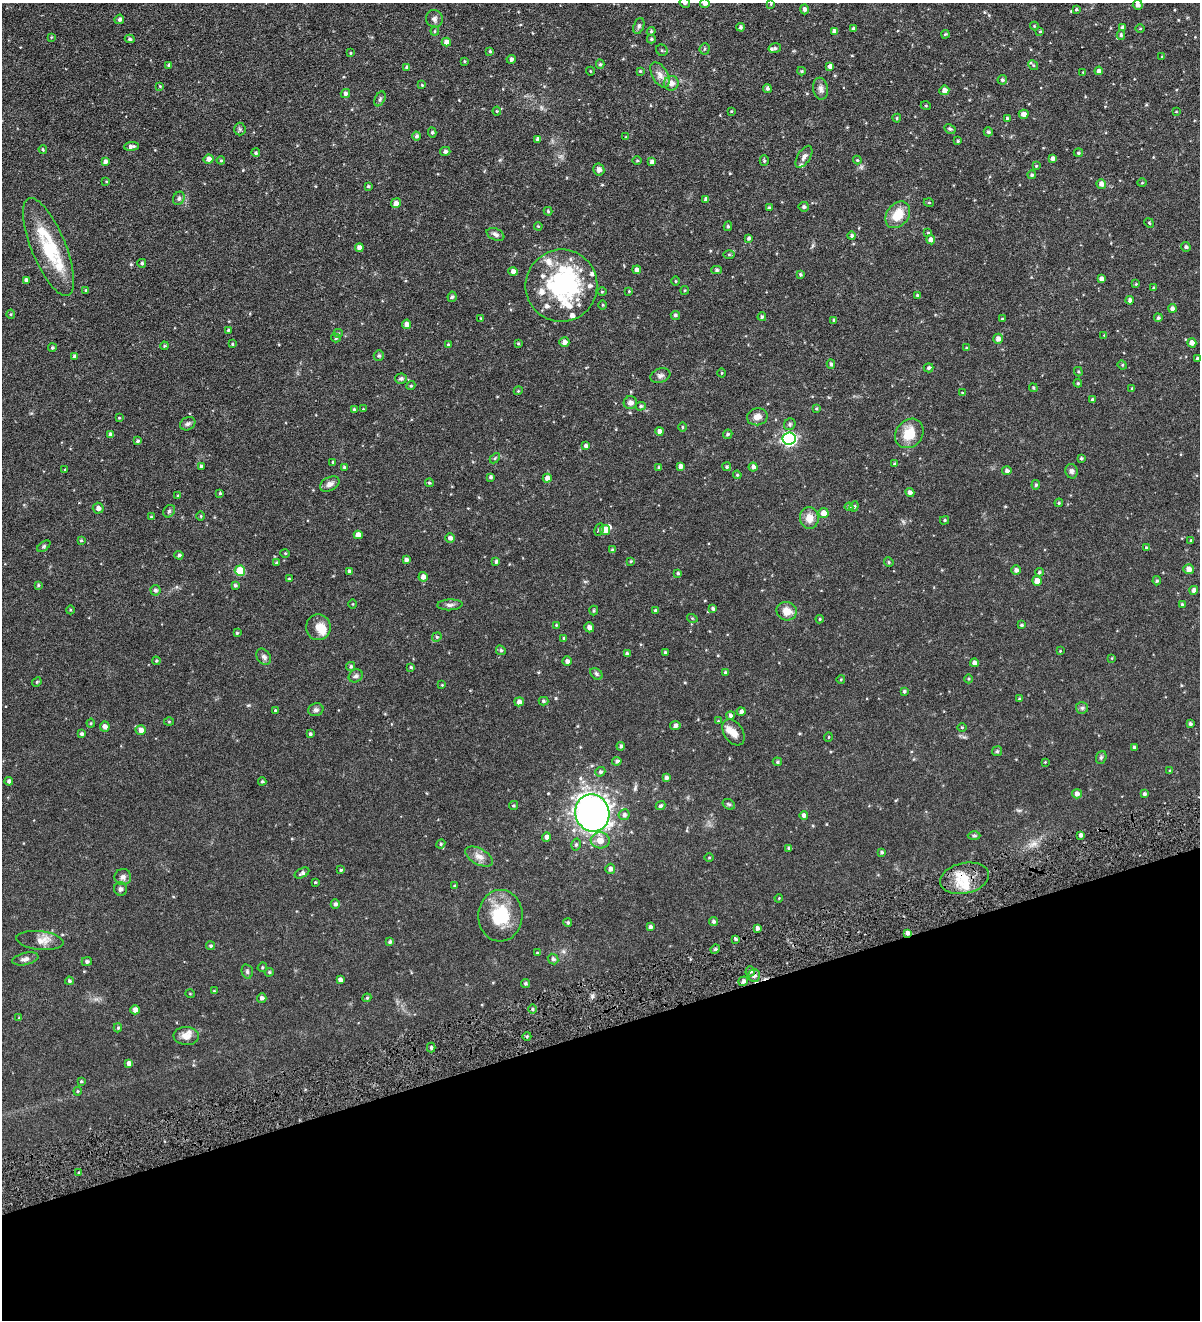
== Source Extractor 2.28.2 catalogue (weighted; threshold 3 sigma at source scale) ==
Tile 14 of 4 x 4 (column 2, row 4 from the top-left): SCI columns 1476-2673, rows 4-1321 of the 5223 x 5278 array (HDU 1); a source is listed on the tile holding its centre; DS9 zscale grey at full resolution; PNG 1202 x 1322 px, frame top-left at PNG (2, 3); each listed source drawn as its Kron ellipse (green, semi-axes under 4 px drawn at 4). Shown black and unused: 22% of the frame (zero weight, under 4 of 8 exposures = <1% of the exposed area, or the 3 px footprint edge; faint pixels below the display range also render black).
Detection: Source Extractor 2.28.2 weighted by HDU 2 'WHT'; one run over the whole footprint, this tile lists its part. Background 0.0723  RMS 0.0066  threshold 0.0269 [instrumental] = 3 sigma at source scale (4.09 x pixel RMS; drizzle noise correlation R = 1.36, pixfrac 0.8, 0.05/0.05 arcsec/px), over >= 5 px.
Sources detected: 404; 2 inside a brighter object's white glare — neither listed nor drawn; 22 inside a brighter listed object's ellipse — not listed separately; the other 380 listed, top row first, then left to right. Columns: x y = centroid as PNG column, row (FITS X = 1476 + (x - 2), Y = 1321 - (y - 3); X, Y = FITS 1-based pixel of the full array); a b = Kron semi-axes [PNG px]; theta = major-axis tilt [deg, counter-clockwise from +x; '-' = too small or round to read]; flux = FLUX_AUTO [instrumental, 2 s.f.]
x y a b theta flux
685 3 5 5 - 1.3
705 3 5 4 - 1.7
771 4 4 4 - 0.51
1138 5 5 5 - 2
804 9 5 4 - 1.7
1076 9 4 3 - 0.71
119 19 5 4 - 1.3
434 19 9 8 - 1.9
639 26 8 5 70 1.2
1034 26 4 4 - 0.53
740 27 4 4 - 1.1
1123 27 4 4 - 1.5
853 29 4 3 - 1.4
1140 29 4 3 - 0.51
435 31 4 4 - 0.6
651 31 4 4 - 0.66
834 31 4 4 - 2
1040 31 4 3 - 0.6
945 34 4 3 - 0.6
1121 35 4 4 - 1.1
51 37 4 3 - 0.47
130 39 5 4 - 0.89
651 39 4 4 - 0.75
446 42 4 4 - 2.6
775 48 6 4 13 1.1
705 49 6 5 - 0.94
662 50 6 5 - 0.94
490 51 4 3 - 0.8
350 53 3 3 - 0.5
1162 57 4 3 - 0.42
511 59 4 4 - 1.6
465 61 3 3 - 0.54
600 64 4 4 - 0.88
169 65 4 3 - 1.1
1033 65 5 4 - 0.87
830 66 4 4 - 2.3
407 68 4 4 - 1.3
590 71 4 3 - 0.38
640 71 3 3 - 0.51
802 71 4 4 - 0.71
1099 71 4 4 - 2
1083 72 2 2 - 0.32
660 75 14 7 -61 3.6
1002 80 5 4 - 0.98
671 83 7 7 - 3.4
422 85 3 3 - 0.47
160 86 4 3 - 0.49
767 88 4 4 - 1.4
821 89 11 7 -80 2.4
944 90 5 4 - 3.1
345 93 5 4 - 1.4
380 99 8 5 65 1.1
926 106 5 3 - 0.52
497 111 4 4 - 0.54
731 111 3 3 - 0.44
1176 112 4 2 - 0.38
1024 114 5 4 - 2.6
897 118 4 4 - 0.56
1007 118 4 4 - 0.78
240 129 6 6 - 1.1
950 129 6 4 -28 0.81
432 132 5 4 - 0.82
988 132 4 4 - 1.1
416 136 4 4 - 1.2
626 137 4 3 - 0.48
538 139 4 4 - 2.1
958 141 3 3 - 0.82
131 146 7 4 6 1.7
43 149 4 3 - 0.68
445 151 5 4 - 1.5
256 153 4 4 - 0.93
1078 153 4 3 - 0.77
804 157 12 6 58 2
1053 158 4 4 - 2.1
209 159 5 4 - 2.7
221 160 4 4 - 0.56
857 160 4 4 - 0.6
105 161 4 3 - 1.5
637 161 4 3 - 0.54
764 161 5 4 - 0.69
652 162 4 4 - 2.2
1036 166 4 4 - 0.51
599 170 6 5 - 2
1032 175 4 4 - 1.1
106 181 4 3 - 0.51
1142 183 5 3 - 0.47
1101 184 5 4 - 2.6
368 186 4 3 - 0.76
179 198 7 5 61 1.3
706 199 4 4 - 2.1
396 203 5 5 - 2.5
929 203 5 3 - 0.46
804 207 5 5 - 1.2
769 208 4 4 - 0.99
548 211 4 4 - 0.66
898 215 15 11 53 11
1149 223 5 4 - 0.6
538 226 4 3 - 0.48
728 226 5 4 - 0.89
928 233 4 3 - 0.56
495 234 9 5 -22 1.7
852 236 4 4 - 1.1
749 238 4 3 - 1.1
931 240 4 4 - 2.7
49 247 52 17 -68 32
1186 247 5 4 - 1.2
359 248 4 4 - 2.6
729 254 6 4 0 0.64
142 263 4 4 - 0.95
637 270 4 4 - 2.1
717 270 5 4 - 1
513 271 4 4 - 2.4
800 274 4 4 - 0.78
1101 279 4 4 - 1.8
26 280 4 4 - 1.8
676 281 4 3 - 0.48
1136 284 4 4 - 0.5
561 286 36 36 - 58
1154 288 4 4 - 0.85
86 290 4 4 - 0.52
685 290 4 3 - 0.61
629 291 3 3 - 0.42
602 292 4 3 - 0.48
917 295 3 3 - 0.65
452 297 5 4 - 0.89
1130 300 4 4 - 2.3
603 305 4 3 - 0.51
1173 308 4 4 - 1.9
11 314 4 4 - 0.65
675 315 4 4 - 1.2
762 317 4 4 - 1
480 318 4 2 - 0.35
1158 318 4 4 - 1.1
1002 319 3 3 - 0.57
834 320 4 4 - 0.81
407 324 5 4 - 2.7
228 330 4 3 - 0.81
338 333 5 4 - 0.67
1104 335 4 4 - 0.44
336 338 5 4 - 0.86
998 339 5 5 - 2.7
564 342 5 4 - 2.6
518 343 3 3 - 0.62
1192 343 4 4 - 3
232 344 3 3 - 0.52
448 345 4 4 - 0.9
164 346 4 3 - 0.53
52 348 4 4 - 0.88
966 348 4 3 - 0.45
75 356 4 4 - 1.4
379 356 5 5 - 0.89
1197 358 3 3 - 0.71
831 364 4 4 - 1.3
1122 365 5 4 - 0.65
929 368 5 4 - 1.1
1078 372 5 4 - 0.64
722 373 4 3 - 0.41
660 376 10 7 17 1.9
401 378 6 5 - 1.2
1078 383 4 4 - 0.67
411 386 5 4 - 0.75
1033 388 4 4 - 0.61
1132 388 4 3 - 0.63
518 391 4 3 - 0.54
962 393 4 3 - 0.47
1092 399 4 4 - 0.94
630 403 7 6 - 2.2
641 406 5 4 - 0.97
816 408 3 3 - 0.58
363 409 4 4 - 0.42
354 410 4 4 - 1
757 417 10 8 11 4.1
119 418 4 4 - 0.5
188 424 8 6 28 1.4
790 424 6 5 - 1.2
682 427 5 3 - 0.5
659 431 4 4 - 2.6
909 433 16 13 50 11
728 434 5 4 - 0.96
110 435 4 4 - 1.7
789 438 6 6 - 98
138 441 4 4 - 1
586 446 4 4 - 1.4
495 458 6 4 46 0.82
1081 458 3 3 - 0.78
333 462 3 3 - 0.65
894 464 4 3 - 0.95
201 466 4 4 - 1
680 466 4 4 - 2
344 467 4 4 - 0.86
659 467 4 3 - 0.76
727 467 4 4 - 0.89
753 467 4 4 - 1.9
65 470 3 3 - 0.5
1007 471 5 4 - 1.6
1072 471 7 6 - 1.6
737 475 4 4 - 0.6
491 477 4 3 - 1.1
547 478 4 4 - 3
429 483 4 3 - 0.65
330 484 10 6 27 2.2
1036 485 5 4 - 0.9
910 492 4 4 - 1.8
220 493 3 3 - 0.7
178 496 4 4 - 0.66
1059 503 4 3 - 0.66
854 506 5 4 - 0.71
849 507 4 4 - 0.91
98 508 5 5 - 2.3
169 511 7 5 47 1.1
823 513 5 5 - 4.4
201 516 5 3 - 0.48
151 517 4 3 - 0.68
809 518 11 9 -88 5
945 520 4 4 - 0.71
599 529 6 4 63 0.82
605 530 5 5 - 4.6
358 535 4 4 - 3.8
450 538 5 4 - 2
81 540 4 3 - 0.62
1191 540 4 3 - 0.47
44 546 7 4 36 0.79
1146 547 4 4 - 0.56
612 550 4 3 - 0.92
285 553 5 3 - 0.47
179 555 4 4 - 1.2
406 560 4 4 - 1.7
631 561 4 4 - 0.55
496 562 4 4 - 1
889 562 5 4 - 0.74
276 563 4 3 - 0.57
1188 569 5 5 - 3.1
1016 570 4 4 - 1.9
240 571 5 5 - 17
349 571 4 3 - 0.96
1039 572 4 4 - 0.91
678 573 4 4 - 0.87
423 577 5 4 - 2.4
289 579 3 3 - 0.68
1037 581 5 5 - 4
1157 581 4 3 - 0.69
38 585 4 3 - 0.7
235 585 4 4 - 0.9
155 590 5 5 - 1.4
1194 590 4 4 - 2.2
353 604 5 3 - 0.43
1182 604 4 3 - 0.69
450 605 12 5 3 1.8
713 608 4 4 - 1.1
70 610 4 3 - 0.5
594 611 5 4 - 0.65
655 611 4 4 - 0.9
787 611 10 9 - 6.2
692 618 5 3 - 0.55
820 619 4 4 - 0.54
556 625 4 3 - 0.54
1021 625 4 3 - 0.76
318 627 13 12 - 5.6
589 627 5 5 - 1.8
237 633 3 3 - 0.63
437 637 5 4 - 0.81
564 638 4 4 - 0.68
501 650 5 4 - 0.9
1060 651 3 3 - 0.42
665 653 3 3 - 0.9
627 654 4 3 - 1.5
264 657 9 6 -53 1.7
1112 658 4 2 - 0.4
156 661 4 4 - 0.63
567 661 4 4 - 2
974 663 4 4 - 2
351 666 5 4 - 1.1
411 667 4 4 - 0.71
725 672 4 4 - 0.87
596 674 7 5 -42 1.1
356 676 7 6 - 1.4
841 679 4 3 - 0.5
968 679 4 3 - 0.59
37 682 5 4 - 0.68
442 685 3 3 - 0.41
904 691 4 3 - 0.9
1019 699 4 4 - 0.62
543 701 5 4 - 0.89
519 702 5 4 - 2.7
1082 708 6 6 - 1.1
275 710 4 3 - 0.5
316 710 8 6 13 1.7
741 712 4 4 - 1.5
730 716 4 4 - 1.4
718 721 3 3 - 0.45
169 722 5 3 - 0.49
91 723 4 4 - 0.63
1190 724 3 3 - 1.1
675 726 5 4 - 1.7
105 727 5 5 - 2.5
962 727 5 3 - 0.51
141 730 5 5 - 2.8
733 732 14 9 -57 4.2
82 734 4 4 - 1.2
310 734 3 3 - 0.88
828 737 4 3 - 0.42
621 746 4 4 - 1.1
1134 747 3 3 - 0.91
997 751 5 5 - 0.84
1101 757 6 5 - 0.94
617 761 5 4 - 1.1
777 762 5 4 - 0.76
1045 762 4 4 - 0.42
1170 771 3 3 - 0.74
600 772 5 4 - 1
666 778 4 4 - 1.6
9 781 4 4 - 1.5
262 781 4 3 - 0.76
1077 794 5 4 - 2.1
1144 794 3 3 - 1.1
729 804 7 5 -30 0.8
513 805 4 3 - 0.66
660 806 5 4 - 0.95
592 813 19 17 -74 320
624 815 5 5 - 1.5
804 815 4 4 - 2
1081 835 4 4 - 1.8
974 836 6 4 -1 0.8
546 837 4 4 - 2
600 840 9 8 - 4.6
441 844 5 4 - 0.77
576 844 6 4 74 0.95
789 848 3 3 - 1.1
882 852 4 3 - 0.89
479 857 15 8 -27 3.8
709 858 4 3 - 0.47
610 869 5 5 - 2
341 870 3 3 - 0.66
302 873 8 4 28 1.3
123 877 8 8 - 2
964 878 25 15 12 13
315 882 3 2 - 0.47
455 886 3 3 - 0.67
120 889 7 6 - 1.4
779 898 4 3 - 0.47
335 904 4 4 - 1.4
500 916 26 22 86 23
713 921 4 4 - 1.2
568 923 4 4 - 0.96
650 927 4 4 - 1.4
757 928 4 3 - 1.5
907 933 4 4 - 1.6
736 939 4 3 - 0.77
40 940 24 9 -6 5.2
390 942 4 4 - 1.1
211 946 4 4 - 0.9
715 949 5 4 - 0.96
537 953 4 3 - 0.47
25 959 13 6 12 2.1
553 959 5 5 - 1.3
87 962 5 4 - 1.3
262 967 5 4 - 0.71
247 971 7 5 -76 1
750 971 5 4 - 1.2
269 972 4 4 - 0.75
754 975 6 6 - 2.3
340 980 4 4 - 1.9
69 981 4 4 - 0.92
743 981 5 4 - 1.6
525 983 4 4 - 0.88
214 991 4 3 - 0.53
190 994 4 3 - 0.38
262 998 5 5 - 1.5
367 998 4 4 - 0.61
532 1009 4 3 - 0.68
135 1010 5 4 - 2.7
19 1018 4 4 - 0.51
118 1028 4 4 - 0.81
186 1036 13 9 -4 4.6
527 1036 4 3 - 0.67
431 1047 5 4 - 1
129 1063 4 4 - 2.3
81 1081 4 3 - 0.58
78 1091 4 4 - 0.59
79 1173 3 3 - 0.75
Overlapping masked pixels (flux is a lower limit): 3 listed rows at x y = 964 878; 907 933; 754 975
Isophote crosses this tile's border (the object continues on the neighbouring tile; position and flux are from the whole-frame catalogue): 2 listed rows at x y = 685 3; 705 3